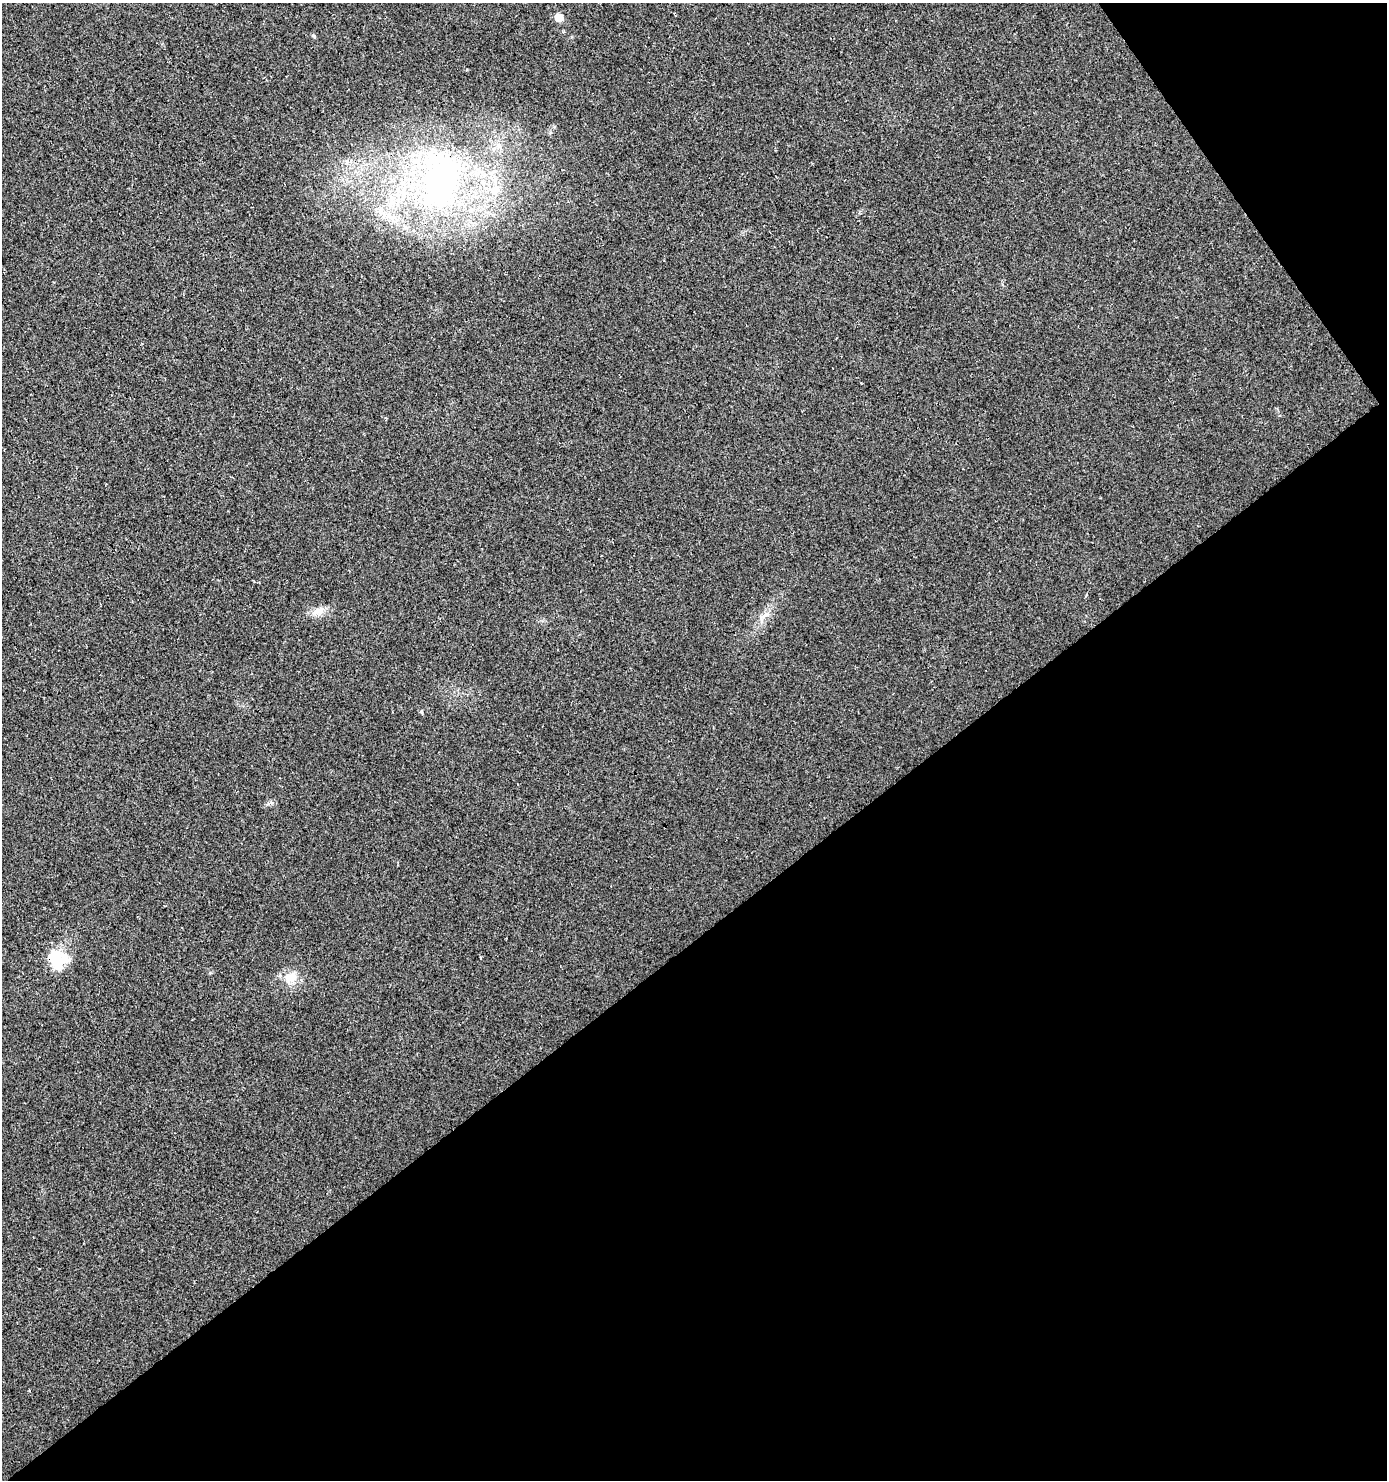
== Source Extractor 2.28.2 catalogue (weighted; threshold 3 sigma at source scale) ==
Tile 12 of 4 x 4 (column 4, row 3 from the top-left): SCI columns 4385-5769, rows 1525-3002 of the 5935 x 6014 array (HDU 1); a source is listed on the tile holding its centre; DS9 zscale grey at full resolution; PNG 1389 x 1482 px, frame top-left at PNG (2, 3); no overlay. Shown black and unused: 39% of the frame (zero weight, under 3 of 4 exposures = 5% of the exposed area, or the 3 px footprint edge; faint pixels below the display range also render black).
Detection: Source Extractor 2.28.2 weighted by HDU 2 'WHT'; one run over the whole footprint, this tile lists its part. Background 0.0241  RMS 0.007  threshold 0.0313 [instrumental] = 3 sigma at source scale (4.5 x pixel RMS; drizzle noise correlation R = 1.50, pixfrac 1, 0.0396/0.0396 arcsec/px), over >= 5 px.
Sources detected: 8; all 8 listed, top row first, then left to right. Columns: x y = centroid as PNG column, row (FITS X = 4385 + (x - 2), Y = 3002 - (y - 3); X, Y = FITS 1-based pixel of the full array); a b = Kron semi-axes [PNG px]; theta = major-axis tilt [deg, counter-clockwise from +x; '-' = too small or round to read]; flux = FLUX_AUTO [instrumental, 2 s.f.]
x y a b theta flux
559 18 7 6 - 9.8
440 181 84 51 89 210
495 190 18 9 61 9.4
318 611 15 9 8 6.1
765 615 10 5 35 2.7
421 712 5 4 - 0.91
57 958 24 21 -40 24
290 978 17 12 21 9.8
Overlapping masked pixels (flux is a lower limit): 1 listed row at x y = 440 181